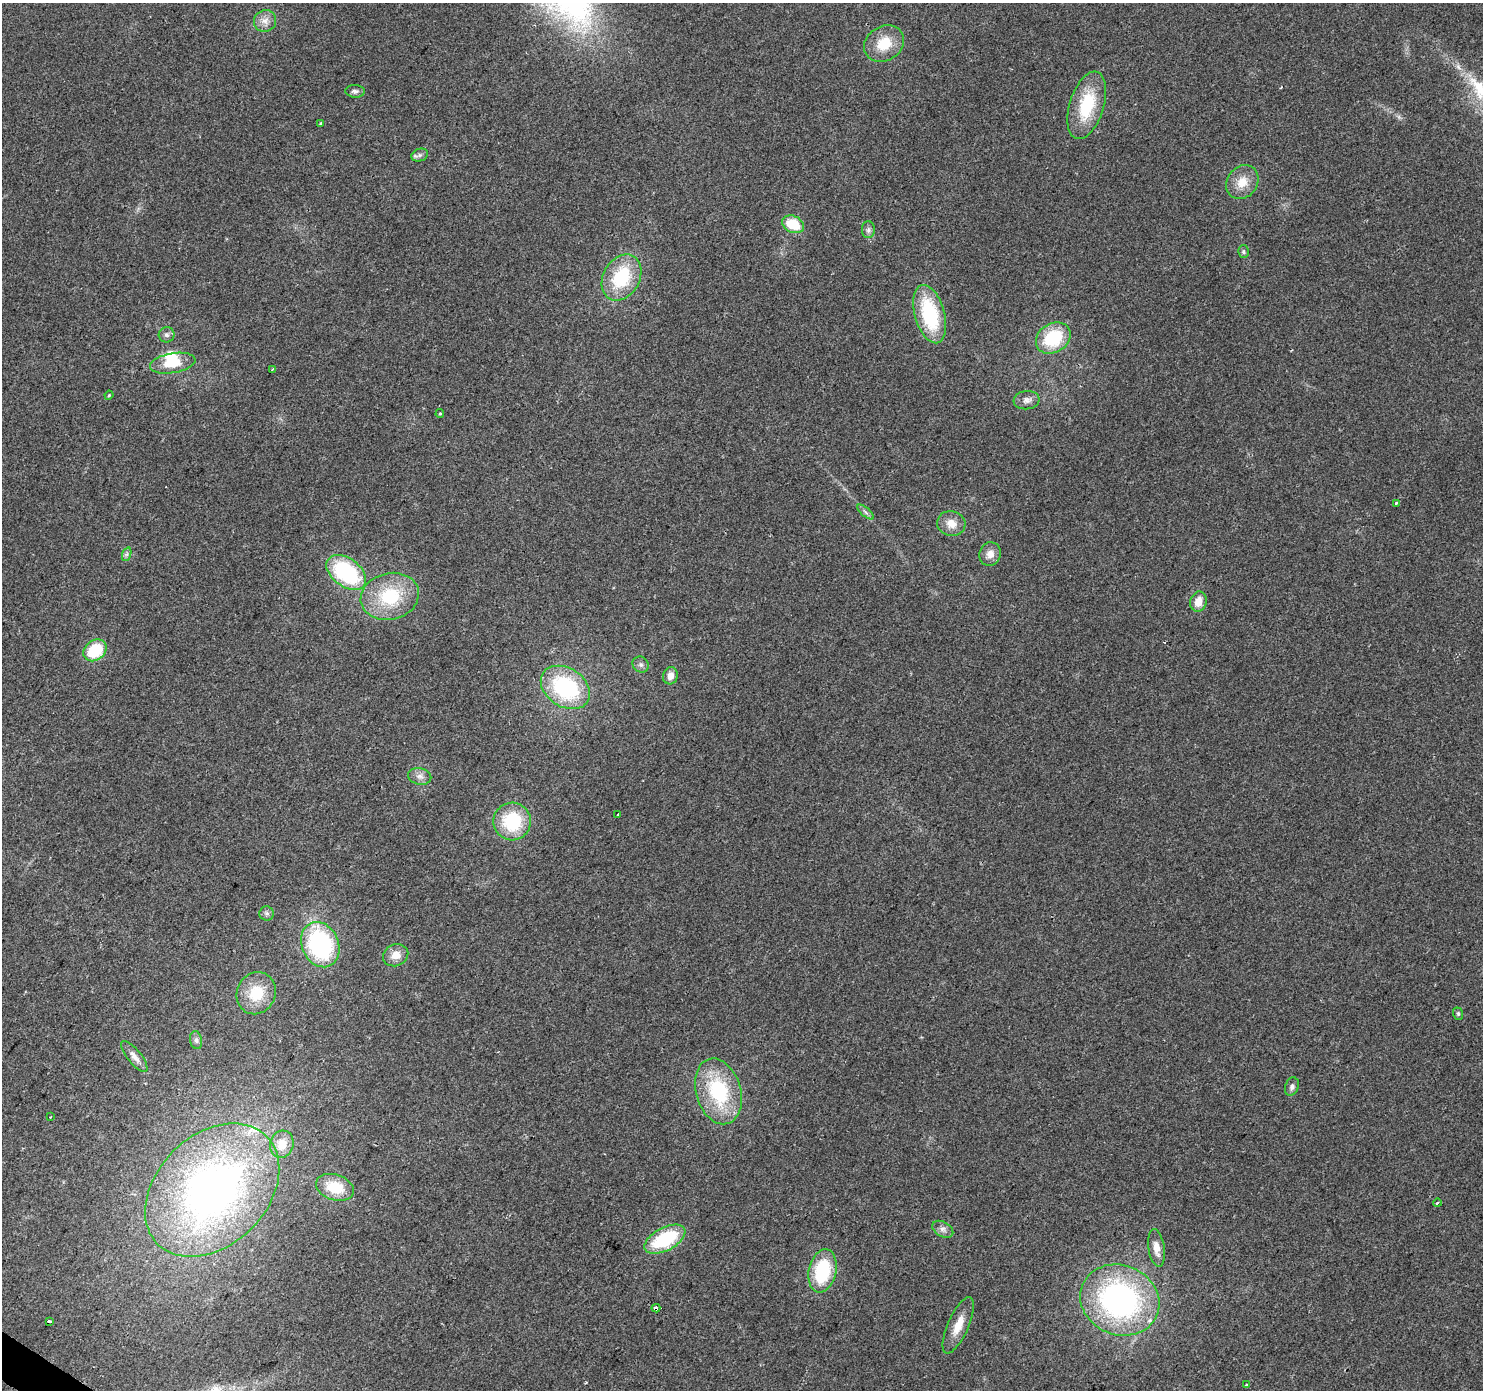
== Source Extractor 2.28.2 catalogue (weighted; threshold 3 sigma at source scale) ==
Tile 7 of 4 x 4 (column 3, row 2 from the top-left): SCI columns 2964-4444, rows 2960-4347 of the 5931 x 5986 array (HDU 1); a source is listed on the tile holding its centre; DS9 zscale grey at full resolution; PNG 1485 x 1392 px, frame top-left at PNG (2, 3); each listed source drawn as its Kron ellipse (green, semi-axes under 4 px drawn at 4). Shown black and unused: <1% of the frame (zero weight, under 2 of 3 exposures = <1% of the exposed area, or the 3 px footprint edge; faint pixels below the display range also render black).
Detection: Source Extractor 2.28.2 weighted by HDU 2 'WHT'; one run over the whole footprint, this tile lists its part. Background 0.054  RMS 0.0069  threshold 0.0311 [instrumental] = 3 sigma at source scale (4.5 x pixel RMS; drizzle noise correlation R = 1.50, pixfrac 1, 0.0396/0.0396 arcsec/px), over >= 5 px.
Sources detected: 59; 1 inside a brighter object's white glare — neither listed nor drawn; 1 inside a brighter listed object's ellipse — not listed separately; the other 57 listed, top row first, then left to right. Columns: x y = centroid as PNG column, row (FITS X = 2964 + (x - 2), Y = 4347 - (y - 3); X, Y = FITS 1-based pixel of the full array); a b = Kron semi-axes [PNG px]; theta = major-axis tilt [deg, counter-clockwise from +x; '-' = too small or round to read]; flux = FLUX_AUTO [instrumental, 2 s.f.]
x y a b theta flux
265 21 11 10 - 5.5
884 44 21 17 32 19
355 91 10 6 -1 2.1
1087 105 35 17 73 36
321 124 3 3 - 1.5
420 155 9 6 20 2.2
1242 182 18 15 53 11
793 224 11 8 -26 22
868 230 8 6 -89 2.2
1243 252 6 5 - 1.3
621 277 24 18 60 40
930 314 30 15 -74 53
166 335 8 7 - 2.5
1053 338 18 14 33 37
173 363 23 10 9 16
273 369 3 3 - 1.3
109 395 4 4 - 0.71
1027 400 13 9 7 3.9
440 414 4 3 - 0.81
1396 503 4 3 - 1.2
866 512 10 3 -40 1.6
951 523 14 12 -12 8.3
127 554 7 4 71 1.5
990 554 12 10 69 6
346 572 22 14 -36 72
390 596 29 23 14 42
1198 602 10 8 72 8.5
95 650 12 10 38 29
641 665 8 7 - 2.3
670 676 9 7 74 5.4
565 687 26 19 -33 71
420 776 12 8 -12 4.1
618 814 2 2 - 0.69
512 821 19 18 - 41
267 913 7 7 - 1.9
320 945 23 18 -66 98
396 955 13 10 25 7.8
256 993 21 19 63 22
1458 1014 6 5 - 1.1
196 1040 9 6 -80 2.1
134 1057 19 7 -52 4.9
1292 1087 9 6 70 2.6
718 1091 33 22 -73 56
50 1117 3 2 - 0.59
282 1144 14 11 74 11
335 1187 19 13 -18 19
212 1190 77 55 45 330
1437 1203 4 3 - 1.7
943 1229 11 7 -31 3.2
665 1239 22 11 28 47
1156 1248 19 8 -82 7.2
822 1271 22 13 77 43
1120 1300 40 35 -23 190
656 1308 4 3 - 8.2
49 1321 3 3 - 5
958 1325 30 10 66 11
1247 1385 4 3 - 1.2
Overlapping masked pixels (flux is a lower limit): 1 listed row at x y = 656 1308